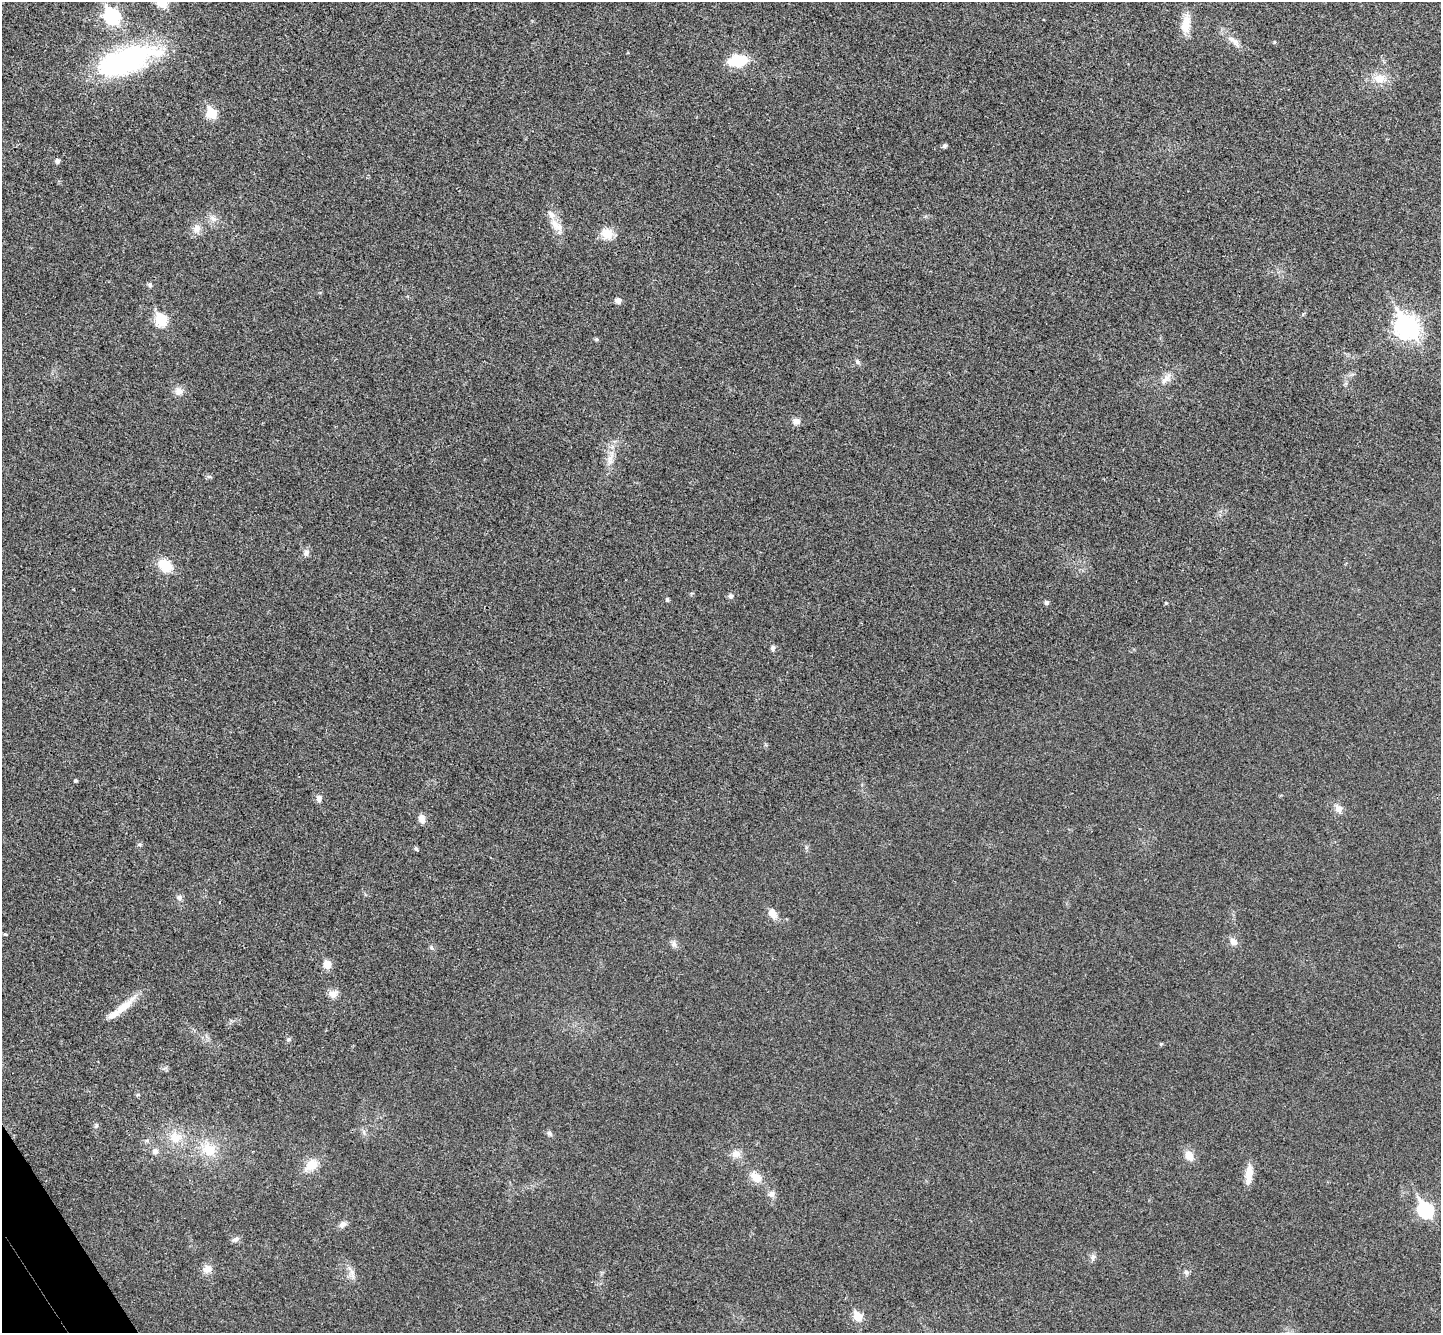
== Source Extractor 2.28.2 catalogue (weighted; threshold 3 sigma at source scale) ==
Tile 7 of 4 x 4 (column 3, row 2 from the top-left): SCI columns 2930-4368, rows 2851-4181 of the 5862 x 5834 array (HDU 1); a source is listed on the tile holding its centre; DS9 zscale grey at full resolution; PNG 1443 x 1335 px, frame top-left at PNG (2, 2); no overlay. Shown black and unused: <1% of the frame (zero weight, under 3 of 4 exposures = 6% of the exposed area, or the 3 px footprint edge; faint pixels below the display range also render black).
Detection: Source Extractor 2.28.2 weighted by HDU 2 'WHT'; one run over the whole footprint, this tile lists its part. Background 0.0267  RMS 0.0059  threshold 0.0266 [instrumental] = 3 sigma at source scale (4.5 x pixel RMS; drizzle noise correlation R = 1.50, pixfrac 1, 0.05/0.05 arcsec/px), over >= 5 px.
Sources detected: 70; all 70 listed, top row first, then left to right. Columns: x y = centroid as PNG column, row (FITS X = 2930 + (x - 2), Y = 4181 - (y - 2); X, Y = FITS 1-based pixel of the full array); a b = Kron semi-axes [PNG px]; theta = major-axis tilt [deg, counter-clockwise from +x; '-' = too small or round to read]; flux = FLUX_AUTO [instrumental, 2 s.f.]
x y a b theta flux
162 2 6 6 - 34
112 16 8 7 - 120
1186 24 27 11 83 9.1
1234 41 22 8 -43 5.4
1274 42 4 4 - 0.66
126 60 71 28 19 110
738 61 17 11 7 22
1379 78 18 12 1 8.5
212 113 6 6 - 29
944 146 7 5 16 1.1
57 161 5 5 - 2.1
213 218 11 6 -37 2.9
557 226 27 10 -51 7.9
197 228 12 11 - 4.4
607 233 16 13 -43 7.8
150 285 7 6 - 1.2
618 300 5 5 - 3.8
161 320 7 6 - 43
1407 327 10 8 -57 390
596 339 5 5 - 0.98
857 362 8 5 -50 1.4
1166 378 20 8 50 5.2
179 391 10 10 - 4.3
796 421 9 8 - 3.1
610 459 19 9 77 6.3
306 553 9 8 - 2.3
165 565 14 11 -38 14
730 596 7 7 - 1.6
667 599 5 4 - 1
1046 602 5 5 - 1.7
1166 603 5 4 - 0.55
773 648 8 6 89 1.4
75 780 4 3 - 0.96
319 798 9 7 86 2.1
1338 809 10 8 -53 4.2
422 819 10 8 -80 3.5
139 844 6 4 -19 0.79
416 849 5 4 - 1.2
179 898 8 7 - 1.9
772 914 13 9 -55 5.1
5 934 5 5 - 0.74
1233 941 10 8 -51 3.5
674 944 10 7 -81 2.3
431 947 6 4 -47 1
327 964 6 6 - 11
333 994 11 9 17 4
123 1007 37 9 41 12
288 1039 6 5 - 1
1161 1044 4 4 - 0.92
137 1095 6 3 19 0.72
96 1126 6 5 - 1
549 1133 8 6 -46 1.5
175 1137 18 16 5 12
147 1141 6 4 0 1.1
209 1149 19 17 -43 16
155 1151 8 8 - 2.6
736 1154 12 10 0 4.5
1189 1156 13 9 -61 5.8
311 1165 16 12 40 9.7
1249 1173 22 9 84 7.3
756 1177 14 11 -36 7.5
771 1194 9 8 - 2.8
1425 1210 9 7 -57 91
343 1224 10 7 41 2.7
235 1239 11 6 19 2
1093 1257 9 7 75 2.1
207 1269 12 10 26 4.4
352 1272 11 4 -60 2.4
1186 1272 8 7 - 1.5
858 1317 6 5 - 20
Isophote crosses this tile's border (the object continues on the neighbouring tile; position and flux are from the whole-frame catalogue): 1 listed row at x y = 162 2